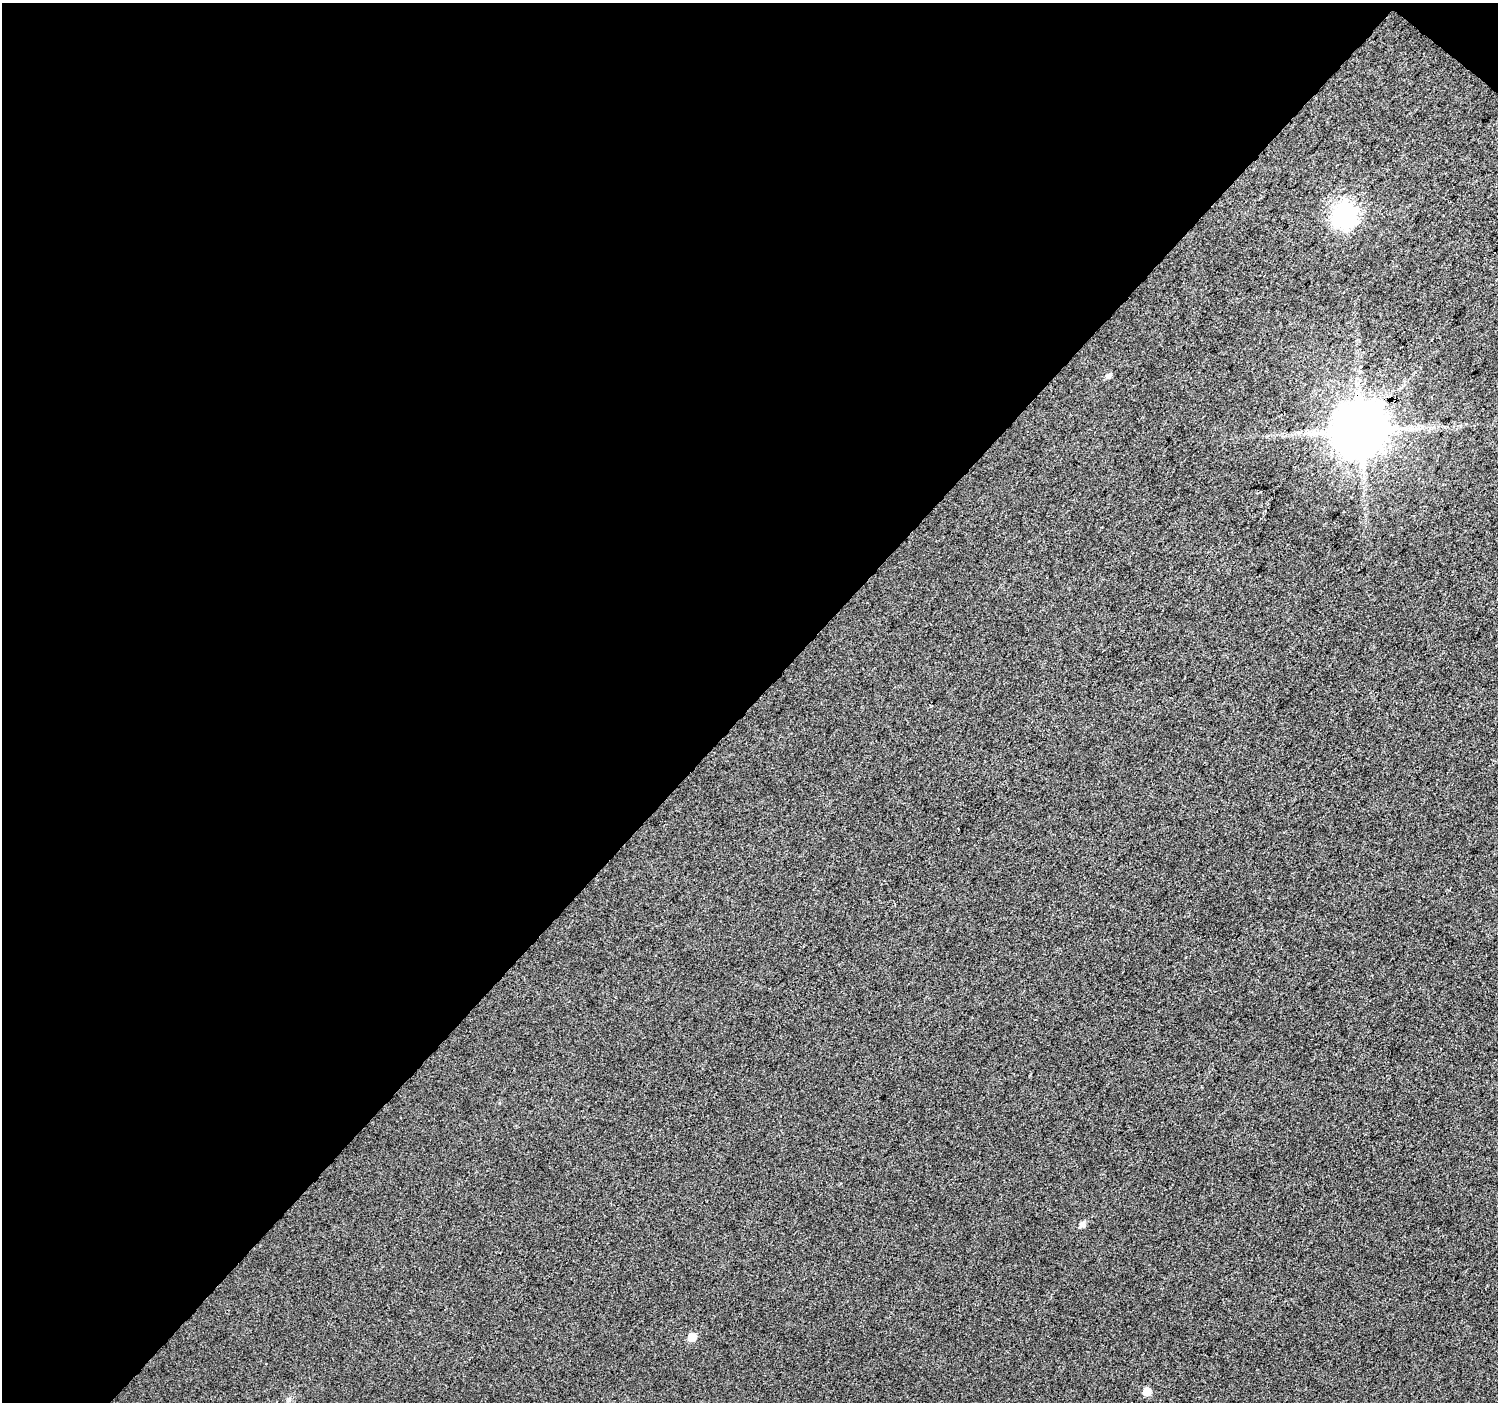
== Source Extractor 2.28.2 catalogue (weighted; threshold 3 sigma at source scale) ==
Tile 1 of 2 x 2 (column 1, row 1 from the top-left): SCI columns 1-1496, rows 1492-2891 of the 2993 x 3002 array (HDU 1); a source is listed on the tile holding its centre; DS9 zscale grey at full resolution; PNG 1500 x 1404 px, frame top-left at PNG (2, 3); no overlay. Shown black and unused: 51% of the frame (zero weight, under 3 of 4 exposures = <1% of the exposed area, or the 3 px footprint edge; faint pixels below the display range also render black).
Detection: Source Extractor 2.28.2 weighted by HDU 2 'WHT'; one run over the whole footprint, this tile lists its part. Background 0.0137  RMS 0.011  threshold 0.0495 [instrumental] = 3 sigma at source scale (4.5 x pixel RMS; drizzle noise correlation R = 1.50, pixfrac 1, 0.0396/0.0396 arcsec/px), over >= 5 px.
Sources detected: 7; all 7 listed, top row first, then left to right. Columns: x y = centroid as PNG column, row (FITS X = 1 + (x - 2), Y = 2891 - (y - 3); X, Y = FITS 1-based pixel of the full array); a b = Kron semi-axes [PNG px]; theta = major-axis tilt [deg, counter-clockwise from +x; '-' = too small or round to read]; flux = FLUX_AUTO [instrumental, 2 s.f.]
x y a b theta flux
1344 216 9 8 - 580
1108 376 7 5 46 3.6
1360 431 15 14 - 5800
1082 1225 6 5 - 5.2
692 1337 6 6 - 16
1147 1391 6 6 - 11
289 1399 7 4 19 1.9
Overlapping masked pixels (flux is a lower limit): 1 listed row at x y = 1360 431